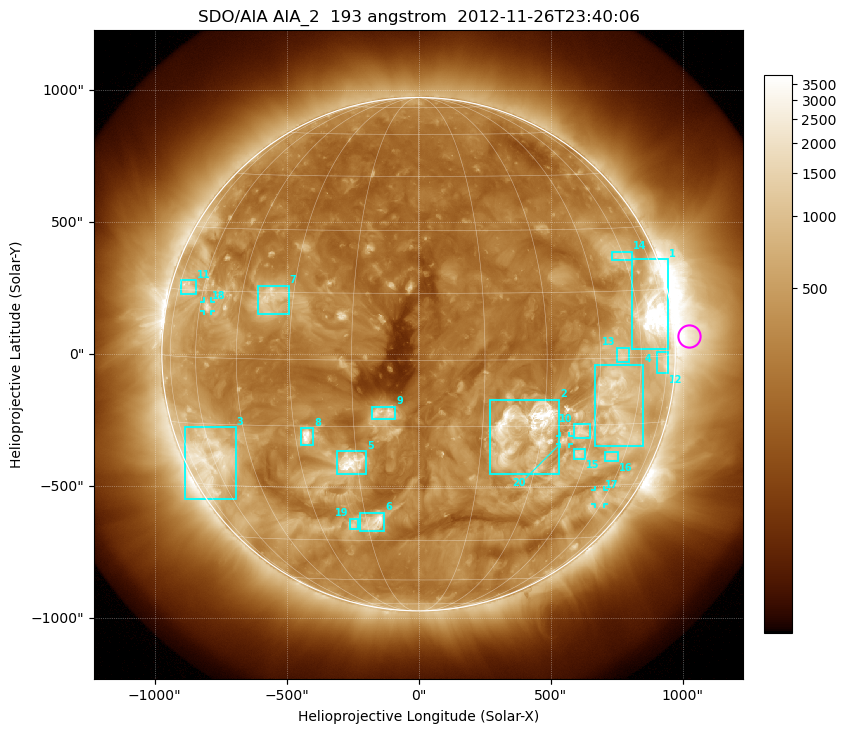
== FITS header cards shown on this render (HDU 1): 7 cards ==
TELESCOP= 'SDO/AIA'
INSTRUME= 'AIA_2'
WAVELNTH=                  193
WAVEUNIT= 'angstrom'
DATE-OBS= '2012-11-26T23:40:06.84'
CTYPE1  = 'HPLN-TAN'
CTYPE2  = 'HPLT-TAN'

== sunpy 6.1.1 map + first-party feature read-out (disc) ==
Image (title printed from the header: SDO/AIA AIA_2  193 angstrom  2012-11-26T23:40:06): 1024 x 1024 px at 2.4 arcsec/px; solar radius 973 arcsec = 405 px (full disc in frame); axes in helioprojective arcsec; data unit not stated in the header (colour bar unlabelled)
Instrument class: DISC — disc imager (sunpy class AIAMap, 193 A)
Bright regions (active regions / flare kernels): reference = the median radial profile (limb darkening/brightening removed); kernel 9 px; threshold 5 sigma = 692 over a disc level ~271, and >= 1.15x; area >= 12 px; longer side >= 10 px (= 24 arcsec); searched inside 0.97 R_sun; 23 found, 20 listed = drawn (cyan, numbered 1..; 3 of them under ~33 arcsec drawn as corner ticks so the feature stays visible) (cap 20 boxes per figure: the strongest are kept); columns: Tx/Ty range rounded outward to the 5 arcsec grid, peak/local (2 s.f.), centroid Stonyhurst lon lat
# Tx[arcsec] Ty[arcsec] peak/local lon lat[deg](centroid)
1 805..945 20..360 19 +67 +10
2 270..535 -455..-170 21 +26 -16
3 -885..-690 -550..-275 7 -61 -23
4 665..855 -350..-40 7.3 +51 -11
5 -310..-200 -455..-365 13 -17 -24
6 -220..-130 -670..-600 11 -13 -39
7 -610..-490 150..260 5.4 -36 +14
8 -445..-395 -345..-280 11 -27 -17
9 -180..-85 -245..-200 6.7 -8 -12
10 585..650 -320..-265 6.2 +41 -17
11 -900..-840 225..280 4.3 -69 +16
12 905..945 -75..10 4.5 +73 -1
13 750..800 -30..25 4.5 +52 +1
14 735..810 355..390 4.1 +59 +23
15 585..630 -395..-360 5.9 +42 -22
16 705..755 -405..-370 4 +55 -23
17 670..700 -570..-515 3.8 +57 -33
18 -815..-785 160..200 5.3 -57 +11
19 -265..-225 -665..-625 4.7 -19 -40
20 535..570 -340..-310 6 +37 -18
Off-limb structures (1.02-1.3 R_sun): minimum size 162 px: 2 found; the strongest spans PA ~235..305 deg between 1.02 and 1.3 R_sun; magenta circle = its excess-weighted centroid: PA ~275 deg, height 1.06 R_sun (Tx ~1025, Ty ~70 arcsec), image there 4.4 x the reference